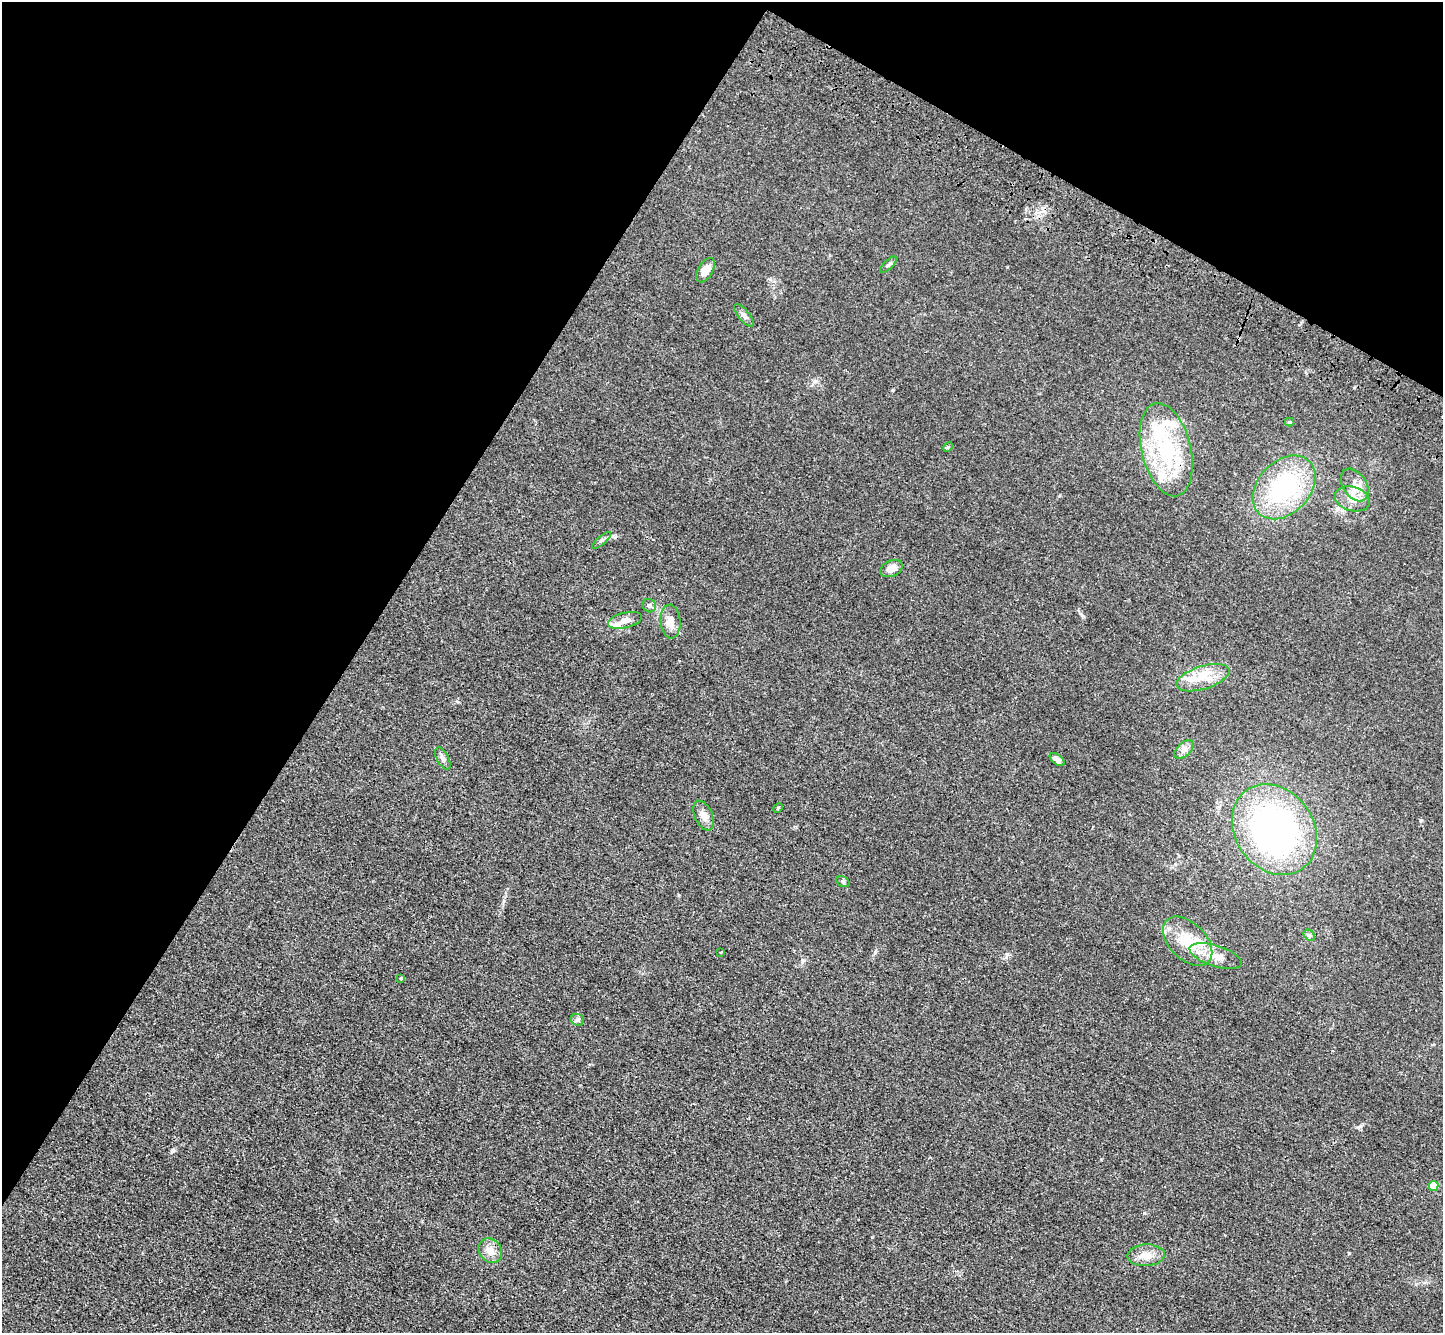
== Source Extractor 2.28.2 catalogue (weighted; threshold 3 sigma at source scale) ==
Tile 2 of 4 x 4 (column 2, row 1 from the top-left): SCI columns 1509-2949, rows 4385-5715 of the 5898 x 5967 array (HDU 1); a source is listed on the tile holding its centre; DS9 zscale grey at full resolution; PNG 1445 x 1335 px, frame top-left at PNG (2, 2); each listed source drawn as its Kron ellipse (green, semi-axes under 4 px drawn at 4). Shown black and unused: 31% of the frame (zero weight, under 3 of 4 exposures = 6% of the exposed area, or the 3 px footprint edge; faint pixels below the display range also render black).
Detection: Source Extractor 2.28.2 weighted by HDU 2 'WHT'; one run over the whole footprint, this tile lists its part. Background 0.0117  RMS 0.0039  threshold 0.0178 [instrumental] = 3 sigma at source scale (4.5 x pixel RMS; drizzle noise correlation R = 1.50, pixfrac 1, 0.05/0.05 arcsec/px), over >= 5 px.
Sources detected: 37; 6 inside a brighter listed object's ellipse — not listed separately; the other 31 listed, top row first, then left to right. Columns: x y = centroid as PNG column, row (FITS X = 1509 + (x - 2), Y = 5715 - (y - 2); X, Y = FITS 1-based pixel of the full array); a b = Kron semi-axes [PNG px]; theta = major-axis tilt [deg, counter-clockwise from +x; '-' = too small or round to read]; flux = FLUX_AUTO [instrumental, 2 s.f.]
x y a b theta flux
889 264 10 4 44 0.95
705 270 13 7 60 3.9
744 315 14 5 -52 1.5
1290 422 5 4 - 0.42
948 447 5 4 - 0.43
1166 450 47 24 -76 35
1355 485 18 12 -56 4.5
1284 487 36 26 46 45
1352 499 18 12 -15 5.2
601 540 12 4 40 0.97
892 569 11 8 25 3.1
649 606 7 6 - 1.1
625 620 17 7 14 3.3
670 621 17 10 -86 3.9
1203 678 27 11 18 8.3
1184 750 11 6 43 1.8
443 759 12 6 -62 1.5
1057 760 9 5 -39 2.7
778 808 5 4 - 0.46
704 816 16 8 -64 3
1274 830 48 39 -54 120
843 882 7 5 -30 0.75
1309 935 6 5 - 0.76
1188 941 30 18 -45 13
721 952 3 2 - 0.34
1216 956 27 10 -18 6.6
401 978 4 3 - 0.67
577 1020 6 5 - 0.86
1434 1186 5 5 - 14
490 1251 13 11 -54 4.1
1146 1255 19 11 3 4.8
Unlisted compact peaks at least as high as the median listed source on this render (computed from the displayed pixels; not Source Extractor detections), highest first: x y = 173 1150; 1349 1253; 893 390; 1360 1126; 1144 1213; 1420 820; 1082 615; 875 952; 803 960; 1007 954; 679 895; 1059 496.